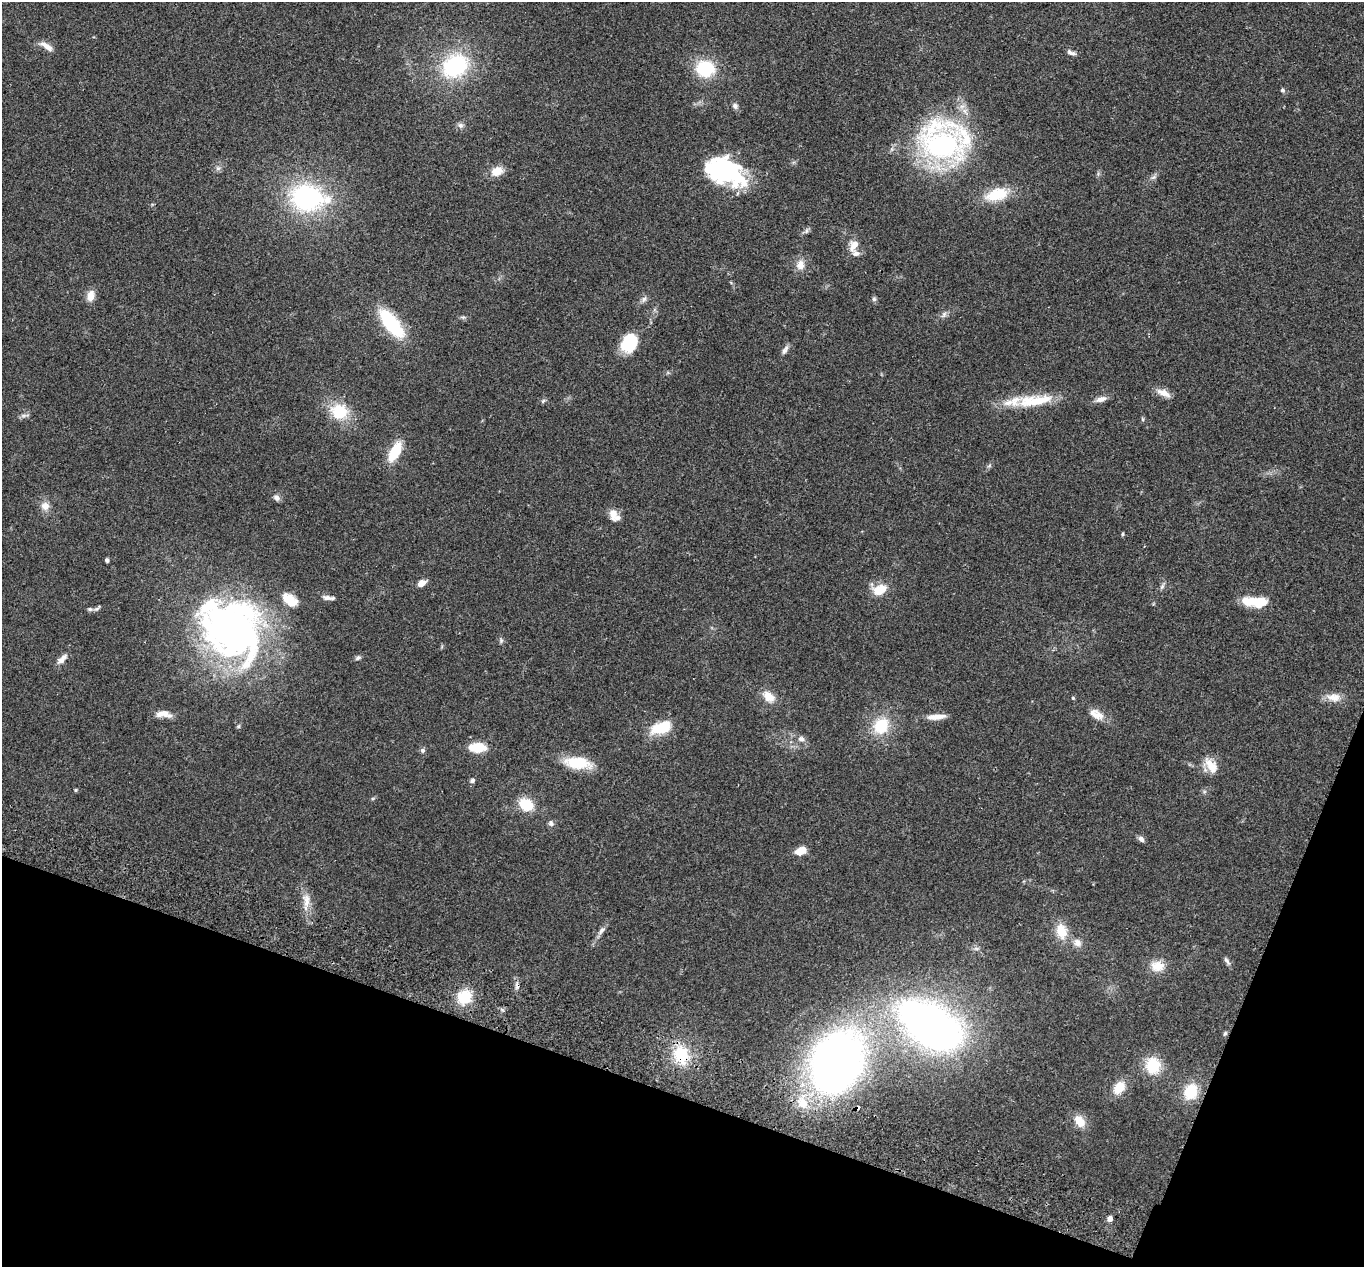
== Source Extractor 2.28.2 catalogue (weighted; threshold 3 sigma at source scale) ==
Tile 15 of 4 x 4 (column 3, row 4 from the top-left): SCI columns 2749-4110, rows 192-1456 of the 5499 x 5574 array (HDU 1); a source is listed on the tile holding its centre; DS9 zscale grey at full resolution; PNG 1366 x 1269 px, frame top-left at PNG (2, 2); no overlay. Shown black and unused: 18% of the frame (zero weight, under 2 of 3 exposures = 3% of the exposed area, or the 3 px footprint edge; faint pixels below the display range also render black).
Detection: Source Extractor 2.28.2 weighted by HDU 2 'WHT'; one run over the whole footprint, this tile lists its part. Background 0.0941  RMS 0.0088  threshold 0.0396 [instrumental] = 3 sigma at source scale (4.5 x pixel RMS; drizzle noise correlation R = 1.50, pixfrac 1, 0.05/0.05 arcsec/px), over >= 5 px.
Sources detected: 96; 1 too faint to see at this stretch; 5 inside a brighter object's white glare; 2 cosmic-ray / hot-pixel residue — not listed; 6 inside a brighter listed object's ellipse — not listed separately; the other 82 listed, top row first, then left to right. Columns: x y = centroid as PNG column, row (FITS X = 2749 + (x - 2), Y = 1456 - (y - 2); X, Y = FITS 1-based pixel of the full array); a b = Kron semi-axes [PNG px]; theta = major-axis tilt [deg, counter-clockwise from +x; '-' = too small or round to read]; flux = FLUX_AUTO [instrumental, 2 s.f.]
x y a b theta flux
46 46 18 7 -32 6.5
1071 53 12 5 -17 2.8
455 66 27 21 33 79
705 68 23 20 -4 35
1282 90 5 5 - 1.7
735 106 8 7 - 2.6
460 125 8 7 - 2.8
942 145 50 30 11 190
218 168 6 6 - 2.2
497 171 15 11 25 10
725 171 45 25 -24 96
1153 177 8 4 36 2
997 195 28 14 17 27
307 198 35 29 -11 110
854 245 16 9 64 8
800 265 13 10 88 7.6
90 296 11 8 74 8.9
644 299 10 6 48 2.8
874 299 6 6 - 1.8
944 314 9 6 64 2.5
391 323 28 11 -51 68
629 343 20 15 54 31
785 350 13 6 60 3.3
1163 393 21 8 -24 7.4
1101 399 14 7 16 5.4
1035 400 52 14 8 34
543 401 6 4 45 1.4
339 411 21 20 - 28
1143 419 6 4 -89 1.1
395 452 20 9 61 27
276 498 8 7 - 3.3
45 506 11 10 - 6.7
613 514 15 9 -86 7.4
1122 534 5 3 - 1
107 560 4 3 - 1.7
421 583 8 6 30 7.7
1162 587 9 5 62 2.2
880 590 18 12 21 15
327 598 13 6 -5 3.9
1261 602 21 11 -4 20
90 609 8 6 -1 2.1
236 629 77 70 -67 360
501 640 7 5 89 1.7
358 658 8 5 32 1.8
62 659 16 7 46 5.1
769 696 15 10 -40 11
1334 697 20 11 -4 9.1
1073 698 4 4 - 0.96
163 714 21 8 -6 8.1
1096 714 21 11 -26 9.8
936 717 24 6 5 8.4
239 726 6 4 71 1.2
881 726 18 15 51 30
661 728 26 12 20 25
801 739 9 7 -4 3.4
477 747 18 9 -2 22
422 750 7 6 - 2
577 763 32 13 -6 27
1211 766 23 12 -54 12
472 780 7 6 - 2
76 790 4 4 - 0.97
526 804 15 11 -31 23
551 823 8 6 -60 2.5
1141 839 8 6 -49 3.2
801 851 12 8 20 10
306 899 16 10 -67 8.4
602 930 13 6 49 3.7
1061 931 19 13 -76 16
1077 943 11 9 -58 5.2
1226 960 11 5 -55 2.4
1157 966 16 12 -2 13
464 997 16 15 - 24
926 1022 55 33 -32 440
1225 1033 7 4 62 1.5
681 1055 21 16 -79 33
837 1061 41 34 59 600
1153 1066 18 16 -87 25
1119 1088 19 13 49 13
1191 1091 15 12 70 28
802 1103 17 14 -41 17
1080 1121 14 10 -56 12
1110 1219 4 4 - 6.1
Overlapping masked pixels (flux is a lower limit): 1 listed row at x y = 681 1055